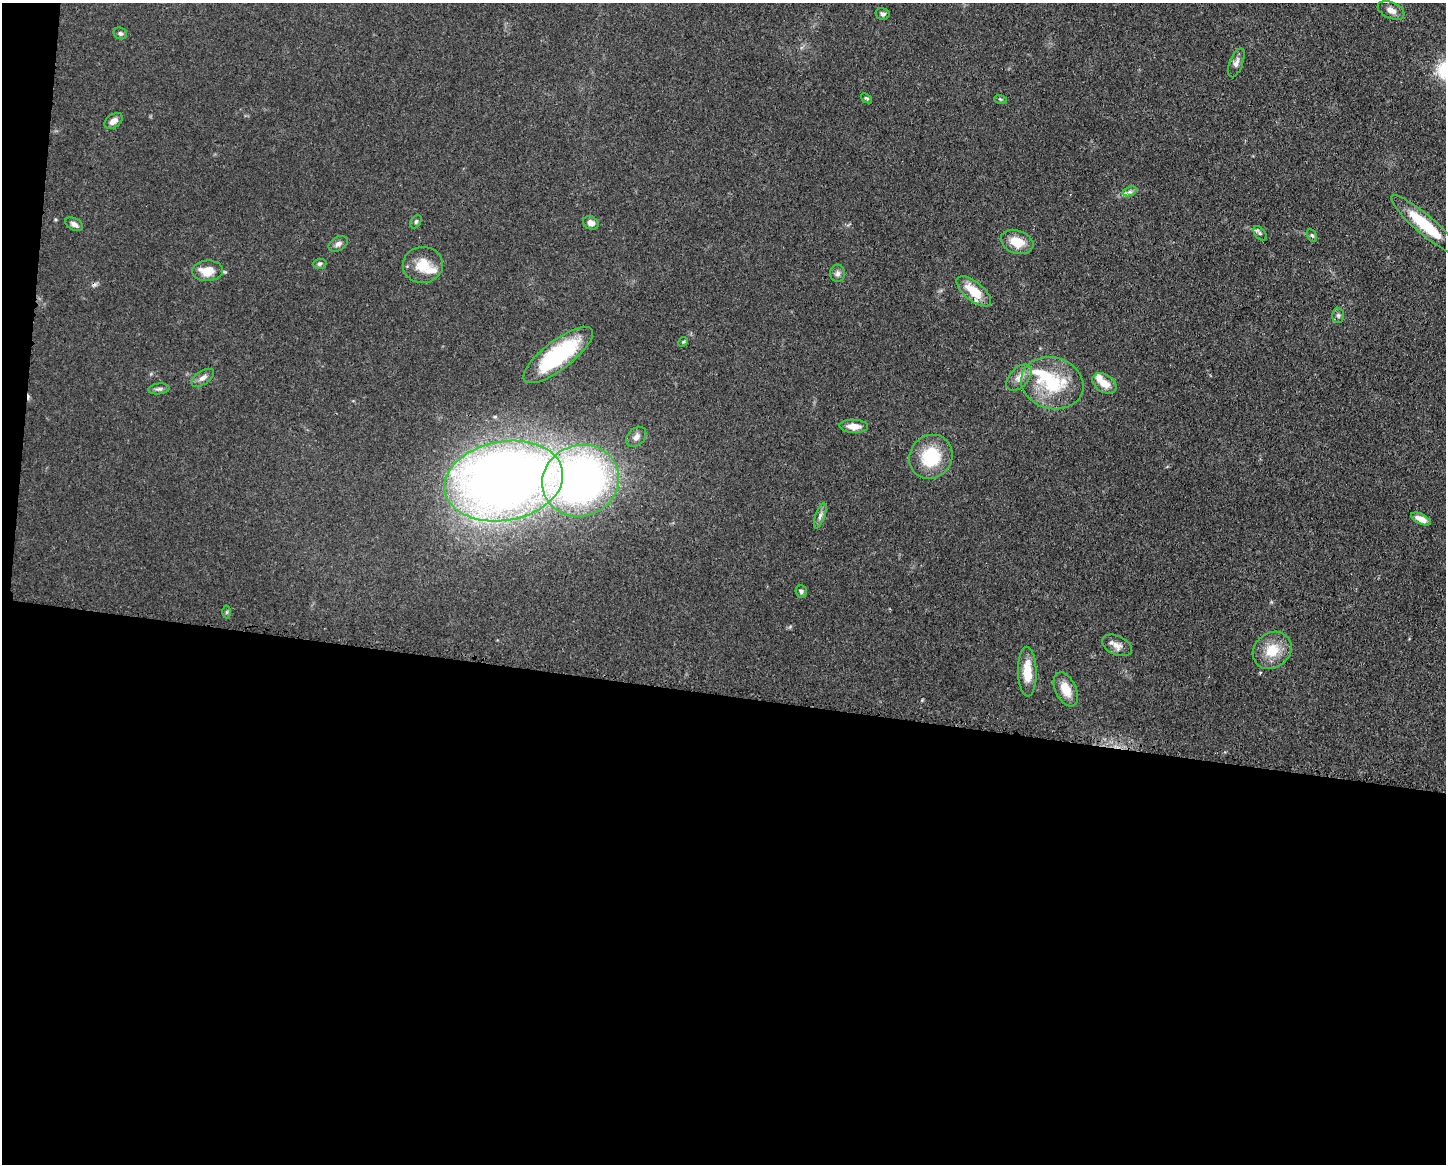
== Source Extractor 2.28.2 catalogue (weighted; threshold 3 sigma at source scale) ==
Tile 10 of 3 x 4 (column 1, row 4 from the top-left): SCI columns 114-1557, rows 5-1166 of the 4672 x 4656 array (HDU 1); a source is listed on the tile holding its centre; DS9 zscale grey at full resolution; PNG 1448 x 1166 px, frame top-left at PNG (2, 3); each listed source drawn as its Kron ellipse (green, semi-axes under 4 px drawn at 4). Shown black and unused: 42% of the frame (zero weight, under 3 of 4 exposures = <1% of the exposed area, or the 3 px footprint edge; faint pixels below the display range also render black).
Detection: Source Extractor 2.28.2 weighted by HDU 2 'WHT'; one run over the whole footprint, this tile lists its part. Background 0.0585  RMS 0.0042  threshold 0.019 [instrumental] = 3 sigma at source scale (4.5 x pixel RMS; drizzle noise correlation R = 1.50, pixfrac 1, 0.05/0.05 arcsec/px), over >= 5 px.
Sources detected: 48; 2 cosmic-ray / hot-pixel residue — neither listed nor drawn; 4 inside a brighter listed object's ellipse — not listed separately; the other 42 listed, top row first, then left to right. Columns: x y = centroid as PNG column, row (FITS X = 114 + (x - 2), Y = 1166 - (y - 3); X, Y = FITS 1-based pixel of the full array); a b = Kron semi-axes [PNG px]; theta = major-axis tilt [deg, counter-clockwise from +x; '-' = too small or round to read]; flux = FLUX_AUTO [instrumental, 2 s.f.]
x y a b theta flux
1391 10 14 8 -23 2.8
883 14 7 6 - 1.2
120 33 7 5 -25 0.98
1236 63 15 6 70 2.2
867 98 6 4 -37 0.62
1000 99 6 4 -18 0.55
114 121 10 6 35 2.5
1130 191 7 4 19 1.2
416 221 7 5 63 0.75
591 223 8 6 -29 2.4
74 224 9 6 -26 1.7
1425 224 43 9 -40 17
1260 233 8 5 -50 0.94
1312 235 7 4 -61 0.77
1017 242 17 11 -19 8.1
338 244 10 6 29 1.6
320 264 7 5 4 0.83
423 265 20 18 5 9.8
207 271 15 10 5 8.1
838 273 9 7 -90 1.7
974 291 21 9 -39 10
1338 315 8 6 -88 1
683 342 5 4 - 0.5
558 355 42 14 37 37
1019 377 15 9 48 3.6
203 378 13 6 34 2.1
1052 383 31 25 -16 24
1104 383 13 9 -33 5.6
159 389 10 5 6 1.2
854 426 14 6 -2 4
636 437 11 8 45 2.5
931 457 23 21 51 20
504 481 60 39 10 500
581 481 39 35 22 210
820 516 13 5 71 1.6
1421 519 10 5 -25 3.4
801 591 6 5 - 0.86
227 612 6 4 89 0.64
1117 645 16 9 -24 3.3
1272 650 20 17 38 10
1027 672 25 9 -88 9.8
1066 689 18 10 -64 7.2
Overlapping masked pixels (flux is a lower limit): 1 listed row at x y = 504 481